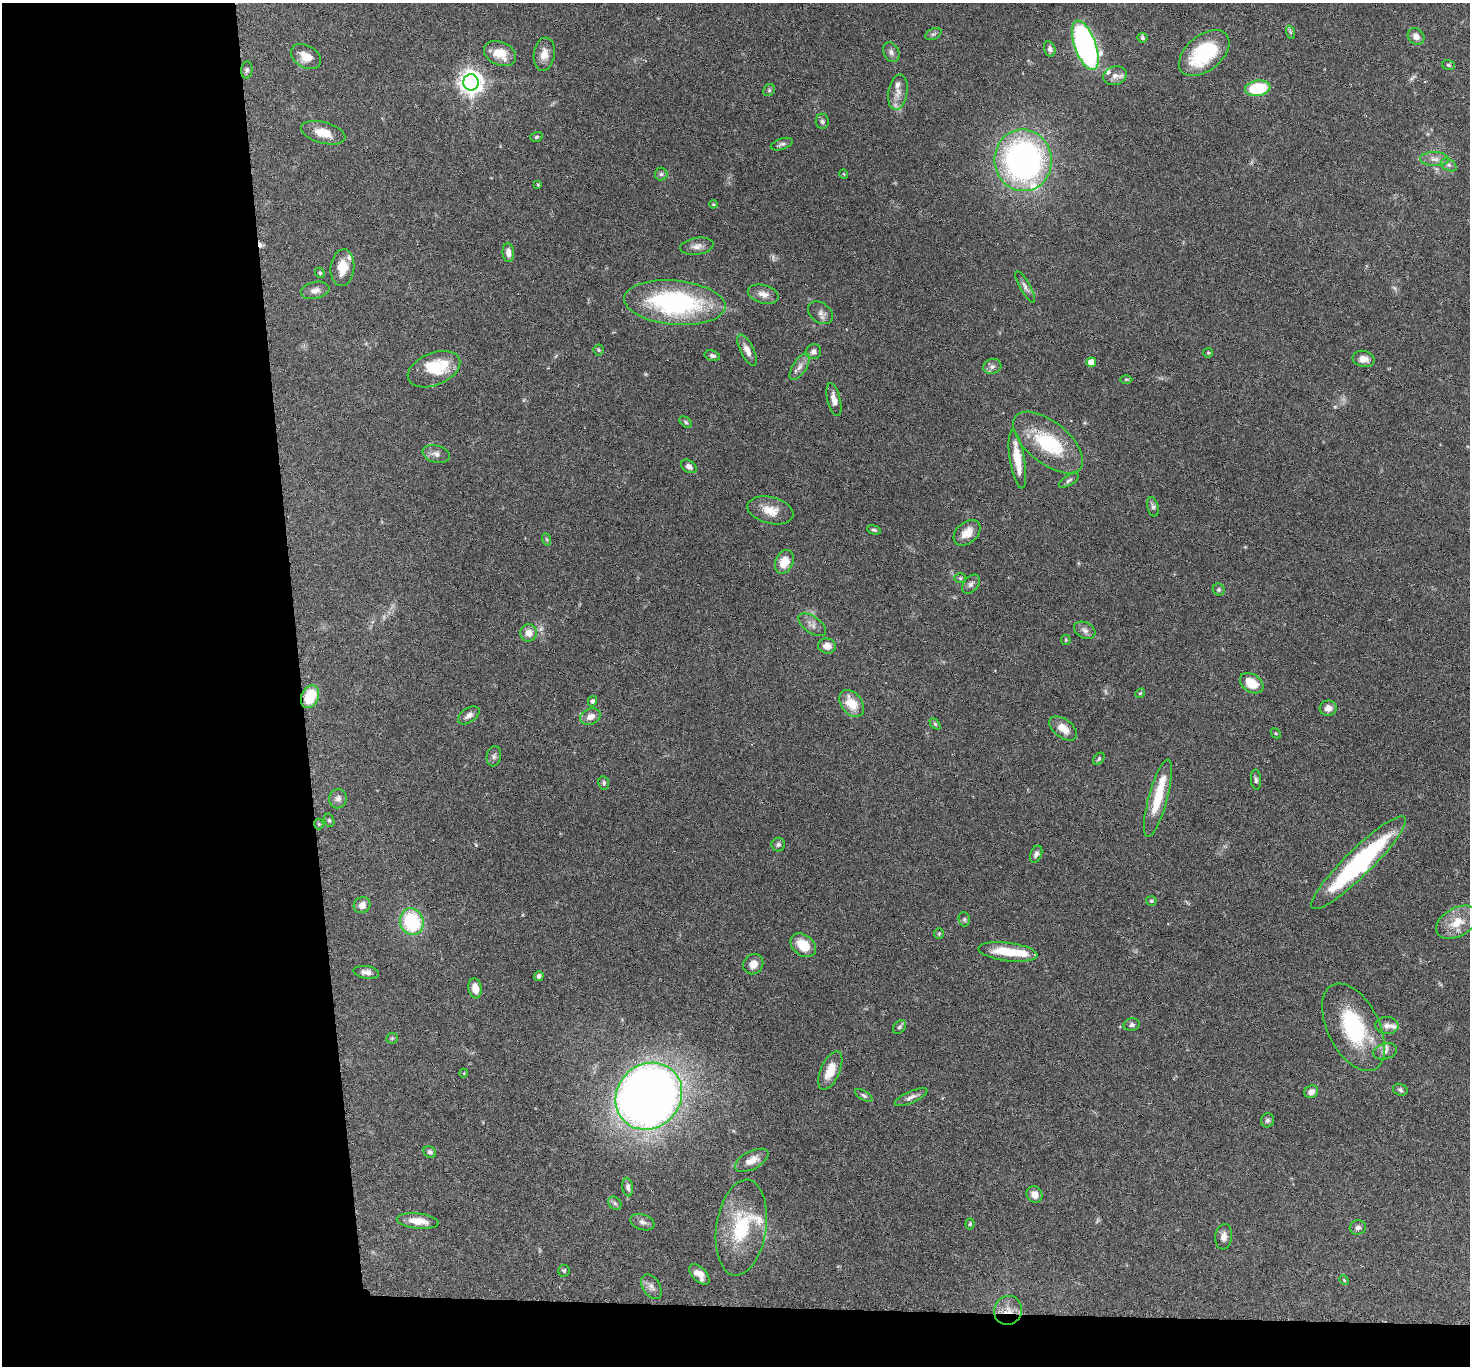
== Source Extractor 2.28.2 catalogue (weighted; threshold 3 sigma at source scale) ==
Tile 7 of 3 x 3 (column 1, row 3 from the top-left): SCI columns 5-1472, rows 166-1529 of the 4413 x 4384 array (HDU 1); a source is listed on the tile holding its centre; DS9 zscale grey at full resolution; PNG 1472 x 1368 px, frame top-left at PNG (2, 3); each listed source drawn as its Kron ellipse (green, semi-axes under 4 px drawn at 4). Shown black and unused: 23% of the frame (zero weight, under 3 of 6 exposures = <1% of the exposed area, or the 3 px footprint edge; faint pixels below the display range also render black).
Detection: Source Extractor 2.28.2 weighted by HDU 2 'WHT'; one run over the whole footprint, this tile lists its part. Background 0.0858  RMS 0.003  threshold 0.0122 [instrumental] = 3 sigma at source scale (4.09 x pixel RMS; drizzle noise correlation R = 1.36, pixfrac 0.8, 0.05/0.05 arcsec/px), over >= 5 px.
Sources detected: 151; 4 too faint to see at this stretch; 1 inside a brighter object's white glare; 1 cosmic-ray / hot-pixel residue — neither listed nor drawn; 11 inside a brighter listed object's ellipse — not listed separately; the other 134 listed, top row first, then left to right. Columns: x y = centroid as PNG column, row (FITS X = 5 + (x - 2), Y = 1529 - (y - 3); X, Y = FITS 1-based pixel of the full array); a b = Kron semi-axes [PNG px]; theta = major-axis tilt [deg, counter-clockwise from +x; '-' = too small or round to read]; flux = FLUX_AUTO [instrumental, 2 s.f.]
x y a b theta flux
1290 32 7 4 -71 0.47
933 34 8 5 26 0.63
1416 36 9 7 -44 1.6
1142 38 5 5 - 0.49
1085 45 26 10 -70 86
1050 49 8 5 -74 0.84
891 52 10 7 -64 1
1204 53 29 17 40 20
500 54 17 11 -24 5.3
544 54 17 10 81 2.9
306 57 16 11 -31 3.4
1449 65 7 5 -16 0.49
247 70 8 5 83 0.69
1115 76 12 9 17 1.7
471 82 8 7 - 220
1258 88 13 7 10 13
769 90 6 5 - 0.51
898 92 18 9 79 2.7
822 121 7 6 - 0.71
323 133 23 10 -15 4.7
536 137 6 5 - 0.45
782 144 11 5 18 0.78
1434 159 14 7 -1 1.7
1023 160 31 28 -84 86
1449 165 8 5 -27 0.8
661 174 6 6 - 0.58
844 174 5 3 - 0.22
538 185 4 4 - 0.34
713 204 4 4 - 0.27
697 246 17 8 8 1.8
508 253 9 5 -84 1.6
342 268 18 12 84 4.5
320 273 5 4 - 0.44
1025 287 18 5 -61 1.2
315 290 14 8 12 1.5
763 294 16 9 -15 2.3
675 303 51 22 -5 47
820 313 14 9 -36 1.5
599 350 5 5 - 0.39
747 350 17 6 -64 2.3
813 352 8 7 - 1.3
1208 353 5 4 - 0.31
712 356 8 5 -15 0.72
1364 359 11 8 -13 1.9
1091 362 5 5 - 4.2
992 366 9 7 15 1.2
800 367 15 7 58 1.6
434 369 27 16 22 11
1126 379 6 4 1 0.35
834 400 17 6 -76 2.2
686 422 7 4 -37 0.47
1048 443 41 21 -39 17
436 454 14 8 -16 1.6
1017 459 29 7 -80 6.5
689 466 8 6 -34 1.1
1069 480 11 5 32 0.7
1153 507 10 5 -76 0.74
770 510 23 13 -14 4.3
874 530 7 4 -15 0.49
967 533 15 10 42 3.1
546 539 6 4 -70 0.41
784 562 12 8 66 4.4
960 578 6 5 - 0.42
971 584 11 7 52 1
1219 590 6 5 - 0.54
812 625 16 8 -35 1.7
1085 630 11 8 -29 1.2
529 633 8 8 - 2.4
1066 640 5 5 - 0.33
827 646 9 7 -6 2.3
1252 683 13 9 -34 5.5
1140 693 5 4 - 0.35
310 697 11 8 65 9.5
592 701 5 4 - 0.65
852 703 15 10 -51 5.6
1328 708 8 7 - 1.7
469 715 12 7 34 1.2
590 717 10 7 22 2
935 724 6 4 -45 0.39
1063 728 16 9 -36 3.4
1276 733 5 3 - 0.28
494 756 10 7 81 0.92
1099 759 7 4 52 0.41
1256 780 10 5 -85 0.71
604 783 7 5 -81 0.66
1158 798 40 9 75 9
338 799 10 8 78 1.2
329 820 7 5 -74 0.44
319 824 5 5 - 0.35
778 845 7 7 - 0.68
1036 854 9 5 67 0.94
1359 863 65 13 44 38
1151 901 5 5 - 0.43
362 905 8 7 - 1.8
964 919 7 5 -76 0.52
412 922 13 11 -73 18
1457 922 23 14 29 5.7
939 933 5 4 - 0.33
803 945 14 10 -38 5.7
1008 952 29 9 -7 8.7
753 964 10 9 - 2.2
366 972 13 6 -9 1.5
539 976 5 4 - 0.92
475 988 10 6 -81 2.6
1132 1025 8 6 14 0.8
1387 1026 11 8 -4 1.5
899 1027 8 5 50 0.64
1354 1027 47 26 -63 24
392 1038 6 5 - 0.41
1385 1051 12 8 15 1.4
830 1070 20 9 67 4.7
464 1073 4 3 - 0.19
1400 1090 7 6 - 0.6
1311 1092 7 6 - 1.4
864 1095 10 4 -30 0.62
649 1096 35 31 46 340
911 1097 17 6 24 1.3
1267 1120 7 6 - 0.65
430 1152 6 5 - 0.69
752 1160 18 9 27 2.9
628 1187 9 5 -82 0.98
1034 1194 8 7 - 2.3
615 1203 7 6 - 0.64
418 1221 21 7 -6 3.7
642 1222 12 7 -19 1.2
970 1224 5 4 - 0.38
1358 1227 8 7 - 0.96
741 1228 48 25 81 18
1224 1237 13 8 84 1.7
564 1271 6 6 - 0.49
699 1274 12 7 -46 2.7
1344 1280 5 4 - 0.27
651 1287 13 8 -58 1.6
1008 1310 15 14 - 3.2
Overlapping masked pixels (flux is a lower limit): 1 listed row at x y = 1008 1310